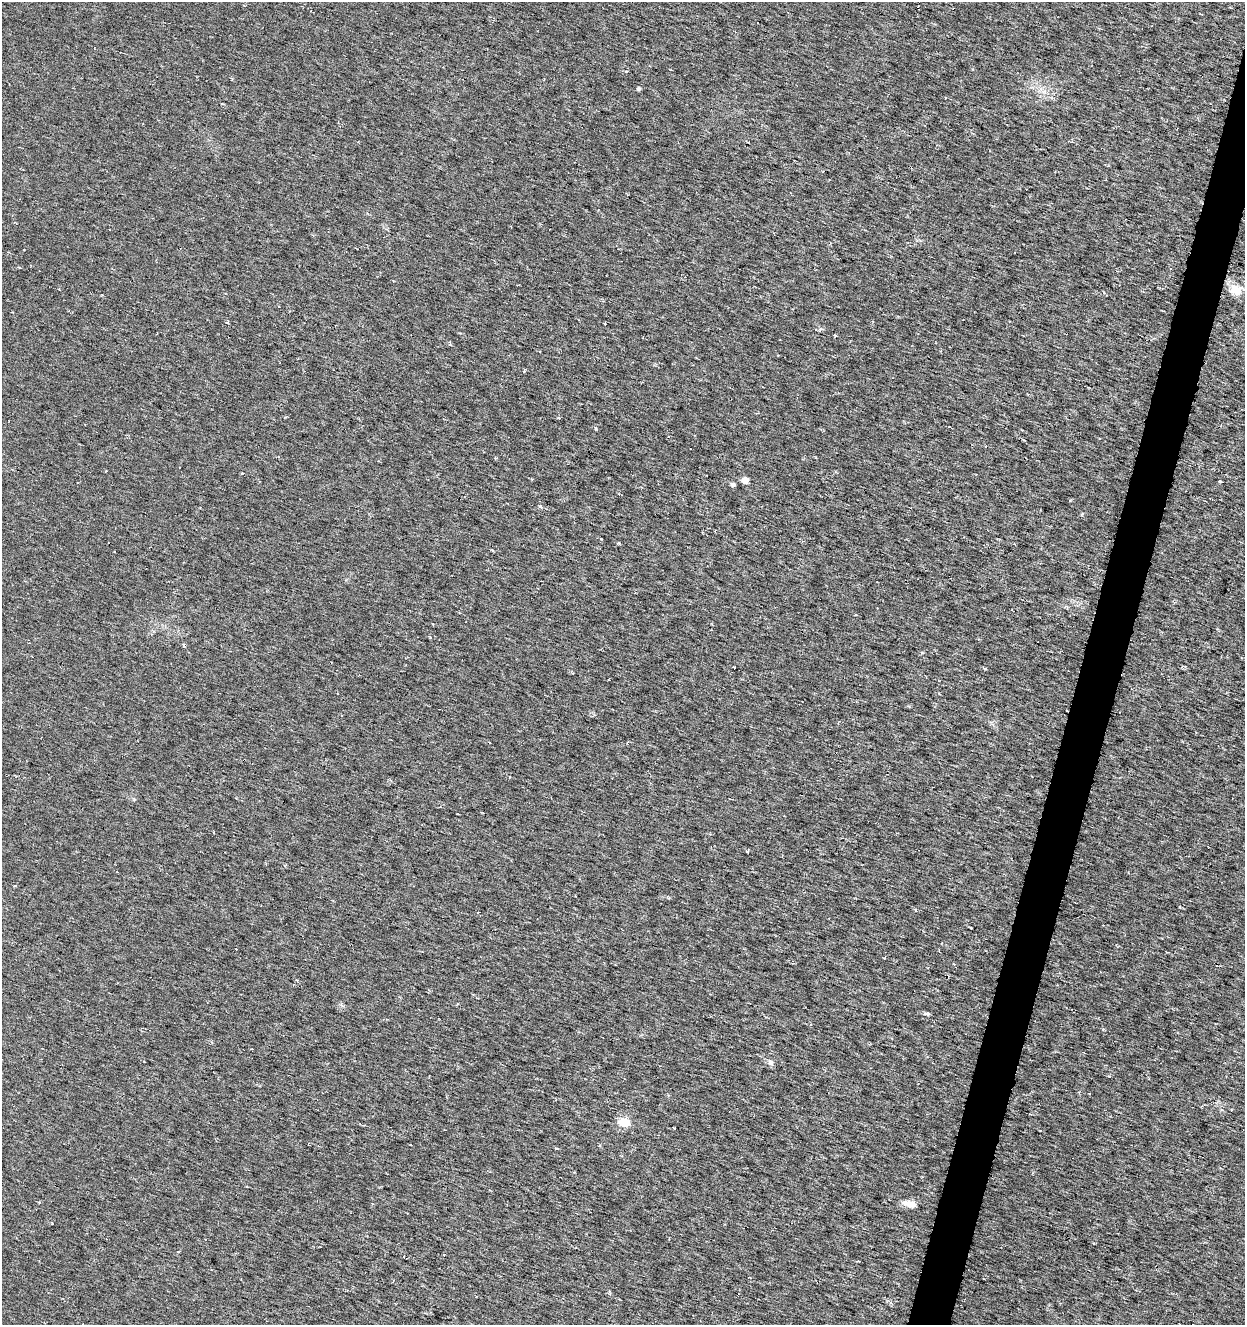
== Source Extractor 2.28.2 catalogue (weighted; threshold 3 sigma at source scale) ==
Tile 10 of 4 x 4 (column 2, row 3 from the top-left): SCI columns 1458-2700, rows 1329-2651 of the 5463 x 5298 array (HDU 1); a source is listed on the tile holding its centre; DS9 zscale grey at full resolution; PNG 1247 x 1327 px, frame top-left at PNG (2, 2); no overlay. Shown black and unused: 3% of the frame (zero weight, under 3 of 6 exposures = <1% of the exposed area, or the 3 px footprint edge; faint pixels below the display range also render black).
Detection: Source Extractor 2.28.2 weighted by HDU 2 'WHT'; one run over the whole footprint, this tile lists its part. Background 0.00669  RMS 0.0034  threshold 0.0139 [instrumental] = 3 sigma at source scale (4.09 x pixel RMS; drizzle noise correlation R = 1.36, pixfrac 0.8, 0.0396/0.0396 arcsec/px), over >= 5 px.
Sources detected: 38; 3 cosmic-ray / hot-pixel residue — not listed; the other 35 listed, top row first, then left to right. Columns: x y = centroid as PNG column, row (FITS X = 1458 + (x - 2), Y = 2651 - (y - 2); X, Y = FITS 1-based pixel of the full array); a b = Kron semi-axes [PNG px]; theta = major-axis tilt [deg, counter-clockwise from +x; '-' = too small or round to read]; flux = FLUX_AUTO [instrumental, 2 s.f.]
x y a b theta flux
626 71 5 3 - 0.28
639 89 4 4 - 0.52
222 104 3 2 - 0.3
313 235 4 3 - 0.36
1235 289 18 15 -23 4
227 322 5 3 - 0.3
745 480 5 5 - 3.4
1220 481 4 3 - 0.43
733 484 5 4 - 0.82
540 506 5 4 - 0.45
601 539 3 2 - 0.22
618 543 4 3 - 0.46
1066 607 7 3 -45 0.45
430 637 3 3 - 0.23
184 645 4 3 - 0.58
734 667 3 2 - 0.34
985 669 5 3 - 0.31
509 777 3 3 - 0.27
457 814 3 2 - 0.26
214 832 3 2 - 0.22
747 851 4 3 - 0.69
915 910 5 3 - 0.29
478 912 3 2 - 0.22
971 928 3 2 - 0.22
236 949 2 2 - 0.22
885 958 4 2 - 0.26
927 1013 6 4 -8 0.64
252 1049 2 2 - 0.27
770 1062 8 7 - 1
624 1122 6 5 - 12
674 1128 3 2 - 0.33
910 1204 16 8 -15 2.6
178 1252 3 3 - 0.51
444 1255 4 3 - 0.32
476 1296 3 2 - 0.26
Unlisted compact peaks at least as high as the median listed source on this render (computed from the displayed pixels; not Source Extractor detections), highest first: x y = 596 429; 1109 1076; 556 1148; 134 799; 1082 514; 242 473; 1070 500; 922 653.